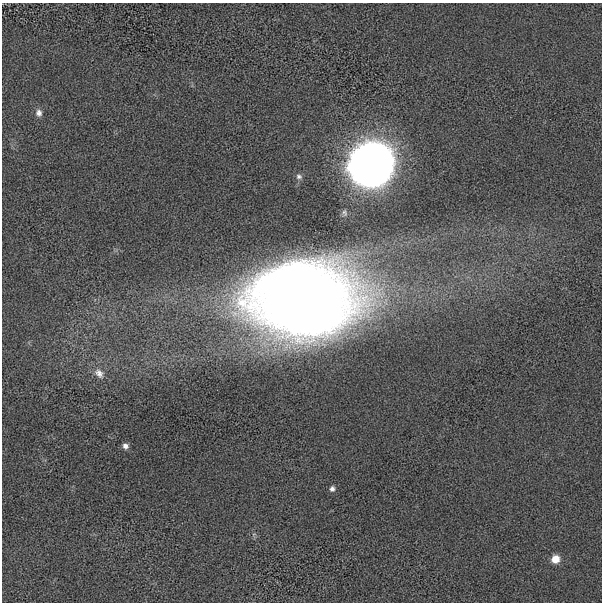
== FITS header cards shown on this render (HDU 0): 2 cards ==
NAXIS1  =                  600 / length of data axis 1
NAXIS2  =                  600 / length of data axis 2

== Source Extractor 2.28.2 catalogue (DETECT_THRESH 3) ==
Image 600 x 600 px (HDU 0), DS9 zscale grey, 1 PNG px = 1 image px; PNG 604 x 604 px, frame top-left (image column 1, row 600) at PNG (2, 3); no overlay
Background -4.71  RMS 140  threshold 427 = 3 sigma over >= 5 px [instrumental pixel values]
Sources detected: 9; all 9 listed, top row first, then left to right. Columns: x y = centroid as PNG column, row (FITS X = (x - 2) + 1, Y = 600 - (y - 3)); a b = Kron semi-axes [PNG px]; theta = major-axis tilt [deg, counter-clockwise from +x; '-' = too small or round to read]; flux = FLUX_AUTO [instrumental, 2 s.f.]
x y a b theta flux
39 113 10 8 -85 4.7e+04
371 164 16 15 - 4.8e+07
299 176 8 6 -4 2.7e+04
344 213 10 6 -76 2.6e+04
302 300 81 56 1 1.8e+07
99 373 14 10 -49 7.2e+04
125 446 7 6 - 4.2e+04
332 489 7 6 - 3.0e+04
555 559 8 7 - 1.3e+05